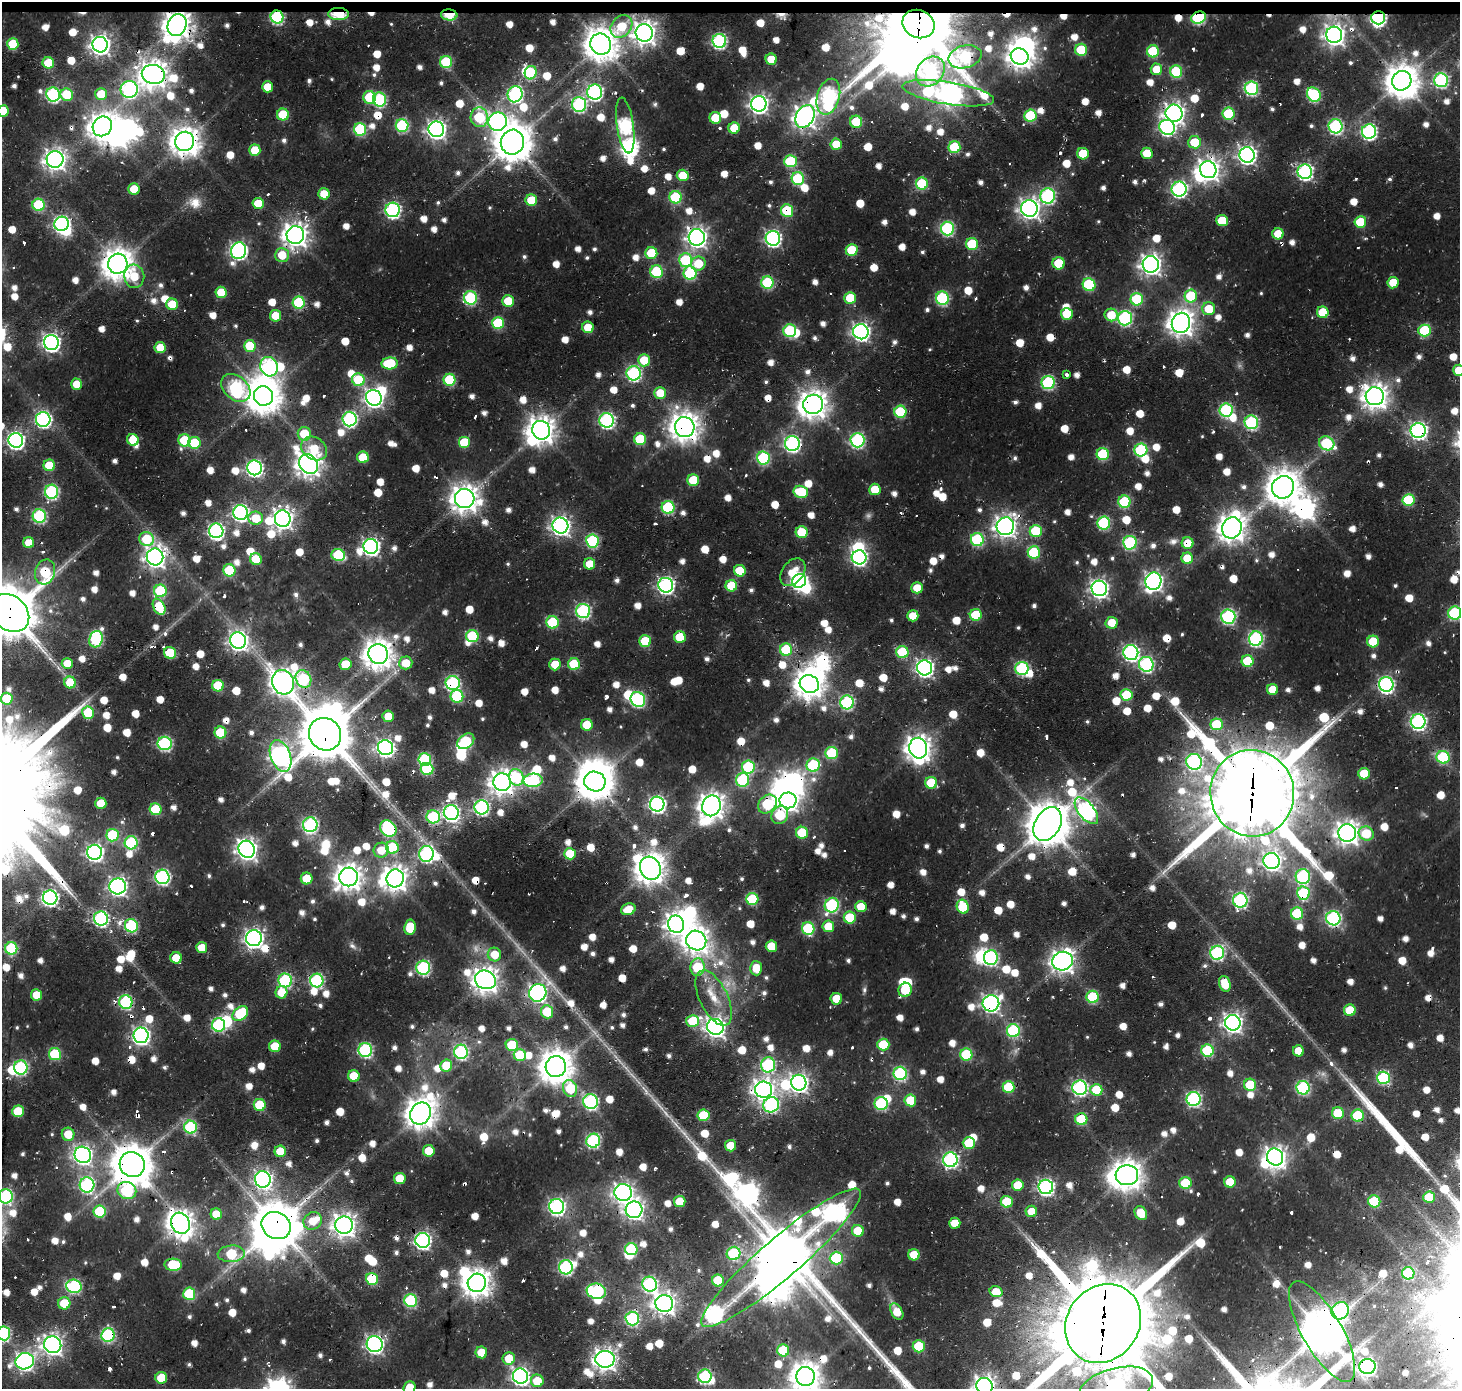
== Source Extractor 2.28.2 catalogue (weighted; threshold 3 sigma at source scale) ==
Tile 2 of 3 x 3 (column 2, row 1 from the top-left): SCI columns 1877-3334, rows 3004-4390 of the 4803 x 4942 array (HDU 1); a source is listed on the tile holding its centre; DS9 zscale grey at full resolution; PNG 1462 x 1391 px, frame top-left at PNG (2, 2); each listed source drawn as its Kron ellipse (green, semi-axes under 4 px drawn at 4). Shown black and unused: <1% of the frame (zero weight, under 2 of 3 exposures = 16% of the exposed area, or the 3 px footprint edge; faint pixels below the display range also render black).
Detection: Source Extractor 2.28.2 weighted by HDU 2 'WHT'; one run over the whole footprint, this tile lists its part. Background 0.0273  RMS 0.0046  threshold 0.0207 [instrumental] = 3 sigma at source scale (4.5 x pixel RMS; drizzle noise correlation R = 1.50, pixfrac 1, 0.0396/0.0396 arcsec/px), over >= 5 px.
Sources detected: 1308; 9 too faint to see at this stretch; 56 inside a brighter object's white glare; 59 cosmic-ray / hot-pixel residue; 1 long thin detection or spike segment (spike, bleed or trail) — neither listed nor drawn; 9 inside a brighter listed object's ellipse — not listed separately; of the other 1174, all 500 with FLUX_AUTO >= 9.64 (the completeness limit of this list) listed and drawn (674 fainter detections not listed), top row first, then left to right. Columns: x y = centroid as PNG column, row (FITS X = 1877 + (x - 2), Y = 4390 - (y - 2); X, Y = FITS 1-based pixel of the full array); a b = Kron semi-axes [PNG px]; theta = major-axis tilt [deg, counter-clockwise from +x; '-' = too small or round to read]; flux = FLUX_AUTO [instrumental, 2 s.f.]
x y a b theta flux
338 14 10 6 0 23
449 15 8 5 -5 24
277 17 6 6 - 74
1198 18 7 6 - 63
1378 18 7 6 - 110
918 24 16 14 -21 3900
177 25 11 9 69 690
621 26 12 10 50 18
644 33 8 8 - 430
1334 35 8 8 - 300
719 41 7 7 - 98
13 44 6 5 - 22
601 44 11 10 - 910
100 45 8 7 - 280
1081 50 6 6 - 25
1153 51 6 6 - 29
1020 56 9 8 - 410
965 57 17 11 14 72
771 59 6 5 - 12
446 62 6 6 - 33
48 63 6 5 - 18
1156 69 6 6 - 9.9
930 72 16 13 49 73
1176 72 6 6 - 38
531 73 7 6 - 31
153 74 11 9 -13 660
1441 80 7 7 - 82
1402 81 10 9 - 890
267 87 5 5 - 9.7
1251 88 7 6 - 74
129 89 9 8 - 110
595 92 7 7 - 120
948 93 46 11 -9 400
53 94 7 6 - 80
101 94 6 6 - 13
515 94 8 7 - 100
67 95 6 6 - 17
1314 95 7 6 - 53
369 97 6 6 - 21
828 97 18 11 74 120
380 99 7 6 - 60
579 104 7 7 - 88
759 104 8 7 - 220
3 111 6 5 - 15
1174 113 9 8 - 300
1229 114 6 6 - 33
283 115 6 6 - 25
805 116 12 8 58 390
1030 116 6 6 - 36
479 117 10 8 -84 36
715 118 6 5 - 14
498 122 9 9 - 170
856 122 6 6 - 18
625 125 28 8 -82 100
102 126 10 9 - 500
402 126 6 6 - 50
1335 126 7 7 - 83
1167 127 8 7 - 110
734 128 5 5 - 13
360 129 6 6 - 45
436 129 8 7 - 240
1369 132 7 7 - 120
185 141 10 9 - 670
512 142 12 11 - 1200
1194 142 6 6 - 15
836 144 5 5 - 11
954 147 6 6 - 31
255 150 6 5 - 14
1147 153 6 5 - 13
1083 154 6 5 - 16
1247 155 8 7 - 220
55 159 8 8 - 340
790 161 6 6 - 35
1208 170 8 8 - 350
1305 172 7 7 - 120
683 175 6 5 - 14
798 179 6 6 - 45
922 184 6 6 - 34
134 189 5 5 - 12
1179 189 7 7 - 120
324 194 6 5 - 11
1048 196 7 7 - 84
676 197 6 6 - 42
531 200 6 5 - 17
258 204 6 5 - 13
39 205 6 6 - 40
1029 208 8 8 - 280
393 210 7 7 - 120
787 211 6 6 - 28
1222 220 6 5 - 15
1360 222 6 5 - 18
61 224 7 7 - 120
947 228 7 6 - 68
1278 234 5 5 - 10
295 235 9 9 - 470
697 237 8 8 - 280
773 238 7 7 - 140
972 244 6 6 - 27
852 250 6 6 - 22
238 251 8 7 - 170
651 253 6 6 - 21
282 255 7 7 - 11
685 260 7 6 - 35
698 263 7 7 - 13
1059 263 6 6 - 19
118 264 10 9 - 810
1151 264 8 8 - 300
657 272 6 6 - 33
690 273 7 6 - 49
134 276 11 10 - 11
767 283 6 6 - 46
1393 283 6 5 - 12
1089 285 6 6 - 38
221 292 6 5 - 15
1191 296 6 6 - 26
470 298 6 6 - 59
850 298 6 5 - 17
942 298 6 6 - 61
1137 299 6 6 - 31
508 301 6 5 - 15
299 303 6 6 - 40
172 304 6 5 - 15
1209 309 6 6 - 13
1323 312 6 6 - 15
1067 314 6 6 - 16
1111 315 6 6 - 12
275 316 5 5 - 11
1125 318 7 7 - 90
498 323 6 6 - 32
1181 323 10 9 - 520
588 327 6 5 - 12
790 331 6 6 - 44
1425 331 6 6 - 38
861 332 8 7 - 190
51 342 7 7 - 200
250 346 6 5 - 21
160 348 5 5 - 14
644 360 6 6 - 14
390 363 8 6 4 25
269 367 10 8 -64 110
1459 370 6 5 - 11
634 373 7 7 - 87
1066 375 3 3 - 11
358 380 6 6 - 24
449 380 6 6 - 33
1048 382 7 6 - 65
77 384 5 5 - 9.9
236 388 16 11 -42 92
660 393 6 6 - 11
264 396 10 9 - 960
1375 396 9 9 - 510
374 398 8 7 - 230
813 404 10 9 - 650
1226 410 6 6 - 69
900 412 6 6 - 34
43 419 7 7 - 120
349 419 7 7 - 100
607 420 7 7 - 110
1251 422 7 6 - 74
685 427 10 9 - 700
541 430 9 9 - 590
1418 430 7 7 - 170
304 434 7 6 - 17
640 439 6 6 - 25
16 440 7 7 - 160
133 440 6 5 - 14
184 440 6 6 - 22
857 440 7 7 - 88
464 442 6 6 - 19
194 443 6 6 - 21
792 443 7 7 - 130
1327 443 8 6 -27 42
314 449 14 11 -35 13
1141 450 6 6 - 58
1103 454 6 6 - 38
363 457 6 6 - 14
763 458 6 6 - 53
309 464 10 8 -48 480
49 465 6 5 - 18
254 468 7 7 - 140
693 480 6 6 - 19
1283 487 11 11 - 930
875 489 6 5 - 12
52 492 7 6 - 80
801 492 7 6 - 24
465 498 10 9 - 600
1408 500 6 6 - 34
1124 502 6 6 - 41
668 507 6 6 - 50
241 513 7 7 - 150
39 516 7 6 - 65
256 518 7 6 - 13
283 519 8 8 - 320
1104 523 6 6 - 56
560 526 8 8 - 230
1005 526 9 8 - 340
1232 528 11 9 63 600
216 531 7 7 - 130
1036 531 6 6 - 26
802 532 6 6 - 21
147 539 7 7 - 21
977 539 6 6 - 50
592 541 6 6 - 60
29 543 5 5 - 11
1130 543 7 6 - 67
1187 543 6 6 - 10
371 546 7 7 - 180
1034 552 6 6 - 36
338 555 7 6 - 42
155 557 8 8 - 310
859 557 7 7 - 120
1187 558 6 5 - 14
256 559 6 6 - 15
590 564 5 5 - 10
229 570 6 6 - 29
740 571 6 5 - 15
45 572 12 10 74 38
793 572 15 10 51 11
799 581 7 6 - 140
1153 581 9 8 - 210
666 585 7 7 - 150
731 586 6 5 - 18
917 588 5 5 - 10
1099 588 8 7 - 200
160 591 6 6 - 38
159 607 8 5 -63 21
583 611 7 7 - 94
10 613 21 17 -42 2500
1455 613 6 6 - 51
976 615 6 6 - 23
913 616 5 5 - 10
1228 616 7 7 - 91
552 622 6 6 - 31
1112 623 6 6 - 9.8
472 636 6 6 - 36
680 637 6 6 - 16
96 639 8 6 71 63
1256 639 7 7 - 94
238 641 8 8 - 230
645 641 6 6 - 22
1373 641 6 6 - 19
786 650 6 6 - 29
902 652 6 6 - 33
1131 652 7 7 - 130
170 653 6 5 - 22
378 654 10 9 - 740
1248 661 6 6 - 23
67 663 5 5 - 9.7
406 663 7 6 - 9.6
346 664 6 5 - 14
555 664 6 5 - 12
574 664 6 6 - 25
1146 664 7 7 - 89
925 668 8 7 - 190
1022 668 7 6 - 67
303 679 9 7 -62 46
70 682 6 5 - 16
283 682 12 11 - 470
453 683 7 7 - 90
809 684 10 8 -25 650
1386 684 7 7 - 130
218 686 6 6 - 24
1273 689 5 5 - 10
1127 695 6 6 - 23
457 696 6 6 - 40
7 699 6 6 - 18
638 699 8 7 - 87
847 702 7 6 - 79
88 713 6 6 - 25
388 716 5 5 - 11
1418 722 7 7 - 130
1217 724 6 6 - 27
587 725 6 6 - 14
220 733 6 6 - 26
325 734 17 15 -49 2200
466 741 9 6 37 52
165 743 7 6 - 79
385 748 8 7 - 190
918 748 10 9 - 500
832 753 6 6 - 31
281 756 16 9 -69 260
1443 757 6 6 - 45
425 760 6 6 - 52
1194 762 8 7 - 100
813 765 7 6 - 40
748 767 7 6 - 42
427 769 6 6 - 33
1364 774 6 6 - 16
516 777 8 7 - 31
533 780 9 6 2 59
743 780 7 6 - 49
595 781 11 10 - 1100
502 782 9 8 - 470
931 783 6 6 - 18
1252 793 43 42 - 6000
788 800 8 8 - 280
101 803 6 5 - 13
657 804 7 7 - 160
767 804 10 8 44 38
711 806 10 9 - 510
482 807 7 7 - 100
156 809 6 6 - 28
1086 811 16 8 -52 160
451 813 7 7 - 150
780 815 9 8 - 22
433 817 7 6 - 53
1048 824 18 12 59 1700
310 825 7 7 - 100
388 828 9 7 -42 65
802 833 6 6 - 26
1347 833 9 9 - 380
1366 833 7 7 - 17
112 835 6 6 - 32
131 843 6 6 - 57
392 847 6 6 - 34
247 849 9 8 - 310
381 850 8 7 - 9.8
95 852 7 7 - 170
426 854 8 7 - 100
570 854 6 5 - 20
1271 861 8 8 - 200
650 868 12 10 -64 700
162 877 7 7 - 110
349 877 9 9 - 560
1303 877 7 7 - 75
307 878 6 6 - 14
395 878 9 8 - 460
118 886 8 8 - 210
1303 893 7 6 - 43
50 898 7 7 - 130
752 899 6 6 - 33
1240 900 7 7 - 96
832 905 7 7 - 75
861 907 6 5 - 11
963 907 7 6 - 25
628 909 7 5 20 10
1297 914 6 6 - 37
101 918 7 7 - 110
850 918 6 6 - 21
1333 918 7 7 - 100
676 924 9 8 - 350
131 926 7 6 - 60
828 926 6 6 - 12
410 927 7 5 81 15
808 929 6 6 - 42
254 938 8 8 - 230
696 941 10 9 - 510
771 946 5 5 - 13
11 948 6 6 - 43
202 948 5 5 - 11
1217 953 7 7 - 93
494 955 7 6 - 10
176 958 6 5 - 12
991 958 7 7 - 84
1062 961 10 9 - 380
697 967 9 7 85 32
423 968 7 7 - 80
756 968 7 6 - 9.8
285 980 7 7 - 73
317 980 7 6 - 76
485 980 11 9 -23 540
1225 984 8 5 -71 12
905 990 7 6 - 18
281 992 6 6 - 10
538 993 9 8 - 220
36 995 5 5 - 10
1093 997 6 6 - 39
714 998 30 14 -64 14
836 999 6 5 - 10
126 1002 7 6 - 71
991 1003 8 8 - 200
1350 1010 6 6 - 17
547 1012 7 6 - 21
240 1014 8 6 40 30
693 1021 6 6 - 17
1233 1023 8 7 - 250
219 1025 7 6 - 61
715 1027 8 8 - 290
1013 1031 6 6 - 62
141 1035 8 7 - 180
512 1045 6 6 - 27
883 1045 6 6 - 22
275 1046 6 5 - 15
365 1050 7 7 - 82
1208 1051 6 6 - 41
1298 1051 5 5 - 9.9
461 1052 7 7 - 90
55 1054 6 6 - 35
520 1055 6 6 - 24
966 1055 6 6 - 38
768 1065 7 7 - 78
446 1066 6 6 - 14
556 1066 10 10 - 960
21 1067 7 6 - 79
900 1073 7 6 - 72
354 1076 6 5 - 15
1383 1078 6 6 - 54
799 1083 8 7 - 210
1250 1085 6 6 - 23
1008 1087 6 6 - 31
570 1088 8 7 - 23
1080 1088 7 7 - 120
1303 1088 7 6 - 71
764 1090 8 8 - 350
1096 1090 6 6 - 21
1194 1099 7 7 - 100
910 1100 6 6 - 15
591 1102 7 7 - 100
881 1104 6 6 - 59
260 1105 6 6 - 25
771 1105 8 7 - 85
18 1111 6 6 - 22
420 1113 11 10 - 750
1338 1113 6 6 - 20
703 1115 6 6 - 22
1358 1116 6 6 - 38
1081 1119 6 6 - 30
191 1127 6 6 - 54
68 1134 6 6 - 10
593 1141 7 6 - 81
969 1143 6 6 - 16
730 1146 6 5 - 11
280 1151 6 5 - 13
429 1151 6 5 - 13
83 1155 8 8 - 210
1275 1157 8 8 - 320
950 1160 7 7 - 110
132 1164 13 12 - 1400
1127 1175 11 10 - 730
400 1178 6 5 - 13
263 1179 8 8 - 190
1230 1182 5 5 - 13
1185 1183 6 6 - 25
87 1185 7 7 - 100
1018 1185 6 5 - 12
1046 1187 7 7 - 150
127 1190 9 8 - 59
623 1192 9 8 - 240
6 1196 7 7 - 87
1429 1197 6 5 - 20
680 1201 6 5 - 14
1374 1201 6 6 - 32
1007 1202 6 6 - 22
557 1207 7 7 - 150
634 1210 8 8 - 230
100 1211 6 6 - 35
1031 1211 6 5 - 10
1141 1213 7 6 - 11
216 1214 6 5 - 10
313 1221 9 8 - 9.9
180 1223 11 9 -62 520
955 1223 5 5 - 9.7
276 1225 15 13 -31 1800
344 1225 9 8 - 390
858 1231 6 6 - 14
423 1240 7 7 - 150
631 1249 6 6 - 41
734 1253 7 6 - 45
231 1254 13 8 3 32
914 1255 6 5 - 12
781 1258 104 20 41 2700
836 1258 6 6 - 38
173 1265 8 6 -3 31
566 1267 7 7 - 95
1408 1273 6 6 - 44
372 1279 6 6 - 33
718 1280 6 6 - 19
477 1283 9 9 - 620
650 1284 7 7 - 100
74 1286 8 6 -14 76
596 1291 10 7 -8 88
996 1292 6 5 - 10
189 1294 6 6 - 31
411 1301 6 6 - 57
64 1303 6 6 - 14
664 1304 9 8 - 300
897 1311 9 5 -60 9.8
1340 1311 9 8 - 100
632 1318 7 7 - 78
1103 1323 41 36 53 6600
1322 1331 57 19 -60 1800
4 1333 7 6 - 79
108 1335 7 6 - 71
375 1344 8 8 - 180
53 1345 9 8 - 290
919 1346 6 6 - 24
783 1350 6 6 - 23
481 1352 6 5 - 11
509 1358 6 6 - 10
605 1359 9 8 - 350
25 1361 9 8 - 190
1367 1367 8 7 - 150
521 1376 8 7 - 180
705 1376 6 6 - 64
806 1376 9 9 - 720
161 1378 6 6 - 16
537 1381 6 6 - 13
984 1386 8 8 - 310
409 1388 7 5 61 11
1116 1388 38 19 15 210
Overlapping masked pixels (flux is a lower limit): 104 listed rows (the first 20) at x y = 338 14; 449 15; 277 17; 1198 18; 1378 18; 918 24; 177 25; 1020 56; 965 57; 153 74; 948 93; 515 94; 1314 95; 828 97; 1174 113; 805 116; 436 129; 185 141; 512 142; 1208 170
Isophote crosses this tile's border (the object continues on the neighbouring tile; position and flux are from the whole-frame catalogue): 13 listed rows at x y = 1441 80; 3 111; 1459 370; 10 613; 1455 613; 6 1196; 1103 1323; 1322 1331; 4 1333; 806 1376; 984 1386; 409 1388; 1116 1388